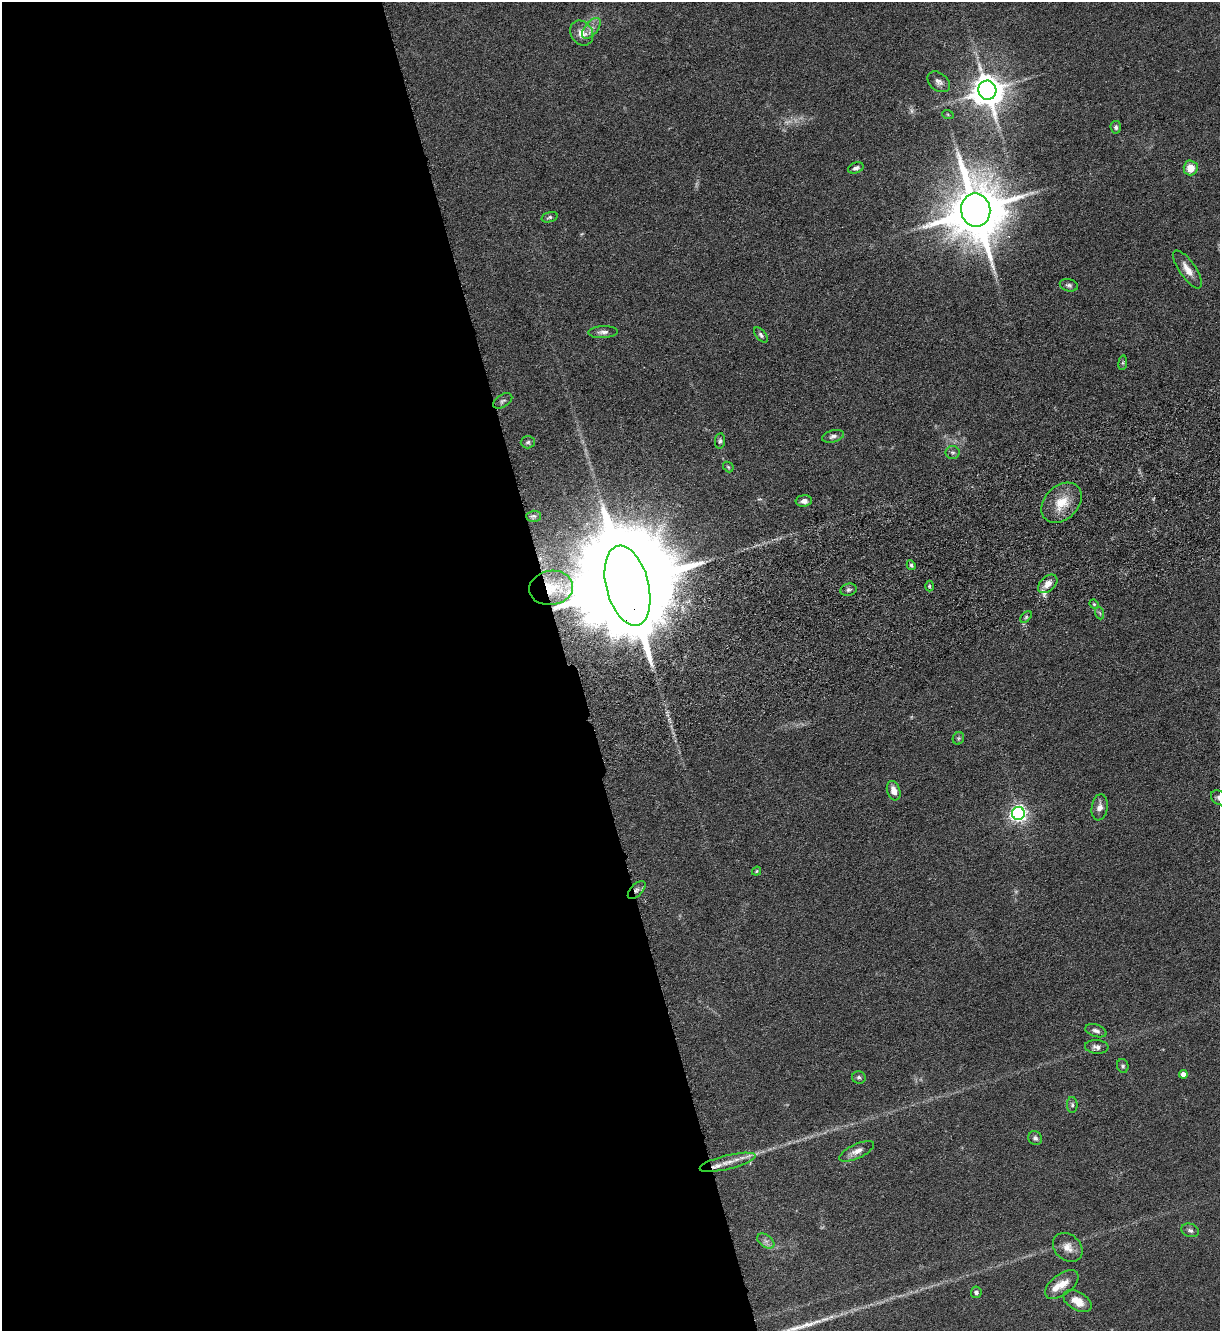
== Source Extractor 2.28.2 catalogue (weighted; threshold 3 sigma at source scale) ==
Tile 9 of 4 x 4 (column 1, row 3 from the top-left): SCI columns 180-1397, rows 1410-2738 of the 5361 x 5481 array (HDU 1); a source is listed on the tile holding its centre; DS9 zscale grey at full resolution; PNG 1222 x 1333 px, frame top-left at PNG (2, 2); each listed source drawn as its Kron ellipse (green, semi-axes under 4 px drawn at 4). Shown black and unused: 47% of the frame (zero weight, under 3 of 6 exposures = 3% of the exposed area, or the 3 px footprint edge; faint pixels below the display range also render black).
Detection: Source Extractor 2.28.2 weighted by HDU 2 'WHT'; one run over the whole footprint, this tile lists its part. Background 0.0665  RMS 0.0058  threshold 0.0236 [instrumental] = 3 sigma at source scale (4.09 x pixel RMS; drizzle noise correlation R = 1.36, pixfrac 0.8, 0.05/0.05 arcsec/px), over >= 5 px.
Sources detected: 61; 3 too faint to see at this stretch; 1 long thin detection or spike segment (spike, bleed or trail) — neither listed nor drawn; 2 inside a brighter listed object's ellipse — not listed separately; the other 55 listed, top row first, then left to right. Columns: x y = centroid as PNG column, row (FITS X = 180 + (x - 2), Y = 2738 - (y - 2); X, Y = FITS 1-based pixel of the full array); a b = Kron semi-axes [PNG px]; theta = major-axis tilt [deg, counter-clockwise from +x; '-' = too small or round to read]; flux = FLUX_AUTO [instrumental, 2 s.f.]
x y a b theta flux
591 28 12 6 52 3.1
582 33 13 10 -56 5.9
939 82 12 9 -38 2.8
987 90 9 9 - 1100
948 115 6 4 -20 0.59
1116 127 6 5 - 1.2
856 168 8 5 21 1.6
1191 168 7 7 - 7.4
976 210 17 14 -81 4300
549 217 8 5 18 1.1
1187 269 22 8 -55 5.5
1069 285 9 6 -15 1.5
603 332 14 6 2 2.4
761 335 9 5 -50 1.4
1123 363 7 4 82 0.83
503 401 10 6 33 1.5
833 436 11 6 16 2
720 441 8 5 82 1.1
528 442 7 6 - 1.3
953 453 7 6 - 1.3
728 467 6 4 -46 0.72
804 501 8 5 5 2.6
1062 503 23 16 44 12
533 516 7 5 1 1.1
911 565 5 4 - 0.92
1048 584 11 7 42 4.5
627 586 41 21 -75 25000
929 586 5 3 - 0.67
551 588 22 17 8 14
848 590 8 6 17 1.4
1094 604 5 4 - 0.6
1100 613 6 4 -70 0.74
1026 617 7 4 46 0.87
958 738 6 5 - 0.9
894 791 10 6 -71 4.1
1219 798 9 6 -33 1.9
1100 807 13 8 81 3.6
1018 813 6 6 - 200
757 871 5 4 - 0.6
637 890 11 6 46 2.4
1096 1031 11 6 -18 2.1
1097 1047 12 7 -5 2.5
1123 1066 7 5 -80 1.1
1183 1074 4 4 - 3.5
859 1077 7 6 - 1.2
1072 1105 8 5 -89 1.2
1035 1138 7 6 - 1.6
857 1151 19 7 25 4.4
727 1162 28 7 14 7.5
1190 1230 9 6 -19 1.7
766 1241 9 6 -35 2
1068 1247 16 12 -42 5.4
1062 1285 19 10 37 7.5
976 1292 6 5 - 1.4
1078 1301 15 9 -29 7.4
Overlapping masked pixels (flux is a lower limit): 3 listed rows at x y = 627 586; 551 588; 637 890
Isophote crosses this tile's border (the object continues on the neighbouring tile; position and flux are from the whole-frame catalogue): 1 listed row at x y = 1219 798